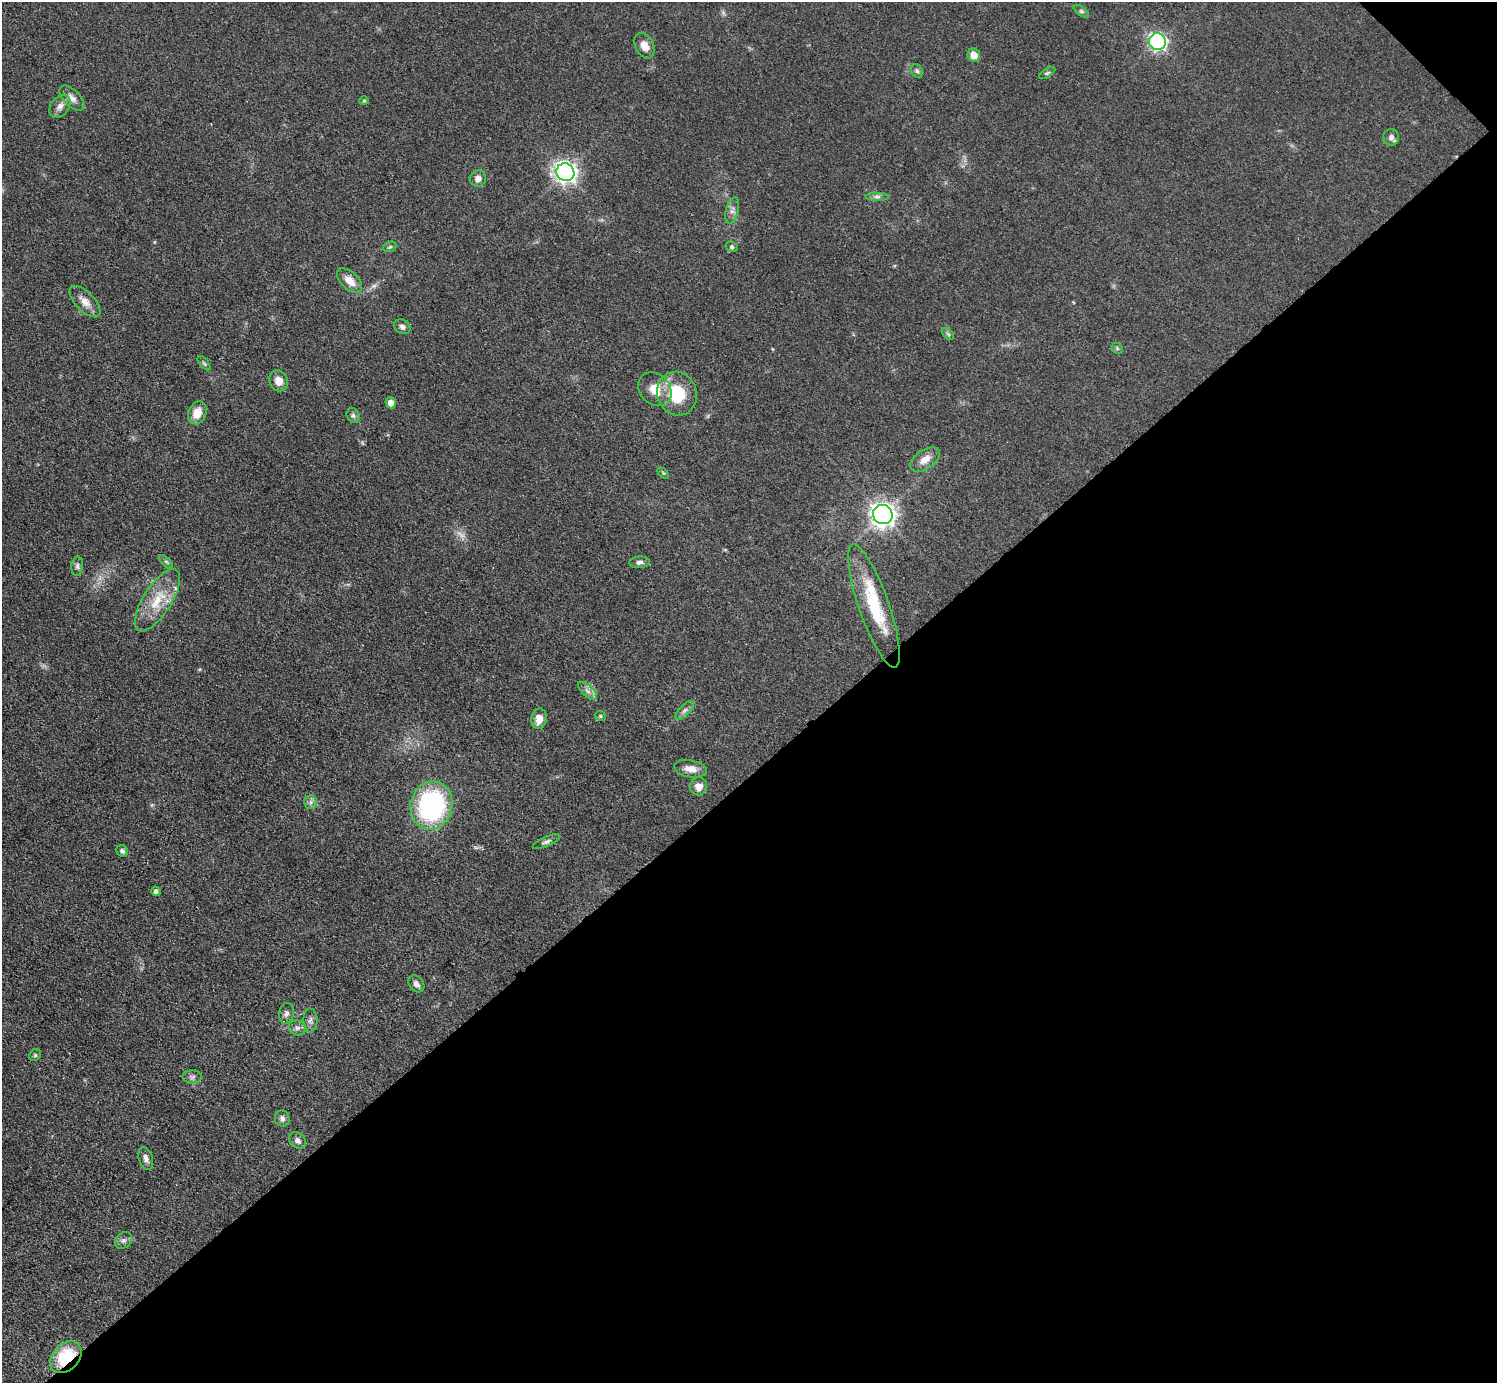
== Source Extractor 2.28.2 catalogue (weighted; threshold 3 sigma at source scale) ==
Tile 12 of 4 x 4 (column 4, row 3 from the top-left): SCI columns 4489-5983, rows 1684-3064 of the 5984 x 5984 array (HDU 1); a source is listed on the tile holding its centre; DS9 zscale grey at full resolution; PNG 1499 x 1385 px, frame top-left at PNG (2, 2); each listed source drawn as its Kron ellipse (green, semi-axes under 4 px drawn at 4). Shown black and unused: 44% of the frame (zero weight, under 3 of 4 exposures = <1% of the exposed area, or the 3 px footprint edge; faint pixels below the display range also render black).
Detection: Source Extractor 2.28.2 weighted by HDU 2 'WHT'; one run over the whole footprint, this tile lists its part. Background 0.0797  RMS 0.0063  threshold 0.0285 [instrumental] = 3 sigma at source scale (4.5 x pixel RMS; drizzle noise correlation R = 1.50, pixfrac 1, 0.05/0.05 arcsec/px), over >= 5 px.
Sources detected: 60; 1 too faint to see at this stretch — neither listed nor drawn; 1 inside a brighter listed object's ellipse — not listed separately; the other 58 listed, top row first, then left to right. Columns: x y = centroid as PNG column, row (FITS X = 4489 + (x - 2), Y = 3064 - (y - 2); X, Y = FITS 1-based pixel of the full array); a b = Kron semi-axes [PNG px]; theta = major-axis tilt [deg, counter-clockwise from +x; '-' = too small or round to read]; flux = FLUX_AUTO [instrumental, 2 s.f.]
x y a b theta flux
1081 11 9 4 -35 1.3
1157 42 8 8 - 130
644 46 13 9 -63 5.6
974 55 7 6 - 7.1
917 71 7 5 -61 1.4
1047 73 9 3 33 1
72 98 15 8 -46 4
364 101 5 4 - 0.77
60 106 13 9 53 3.9
1391 137 8 8 - 2.6
565 172 9 8 - 290
478 179 8 8 - 3.9
877 197 12 4 0 1.9
732 210 13 6 77 3
390 247 7 5 20 1
732 247 6 4 -17 1.2
350 280 15 8 -43 7
85 302 20 9 -45 6
402 327 8 7 - 2.2
948 334 7 4 -45 1.1
1117 348 6 4 -47 0.95
204 363 9 4 -49 1.1
279 381 11 9 -65 6
655 389 18 15 -47 11
677 394 22 19 -69 27
391 403 5 5 - 5.4
197 413 12 8 69 8
353 415 7 6 - 1.6
925 459 17 9 34 6.4
663 473 6 4 -44 0.89
883 515 10 9 - 380
166 562 9 3 -45 1.1
639 562 10 5 4 2.2
77 566 9 5 83 1.8
157 600 36 14 58 20
874 606 65 15 -71 38
587 691 12 5 -42 2.9
685 710 12 5 45 2.2
600 716 6 4 -25 0.84
539 719 10 7 82 6.6
691 769 17 8 -10 5.5
699 786 9 8 - 5
311 802 7 6 - 2.1
431 805 24 21 75 99
547 842 15 4 24 2.2
122 851 6 5 - 1.7
156 891 5 4 - 1.7
416 984 9 7 -51 3
286 1013 10 7 79 2.5
310 1020 12 7 -88 2.6
297 1028 9 7 -11 2.5
35 1055 6 5 - 0.98
192 1077 10 6 -1 2
282 1119 8 7 - 2.2
298 1140 9 7 -41 2.6
146 1158 11 7 -72 3.5
124 1240 9 7 44 2.4
66 1357 18 13 47 29
Overlapping masked pixels (flux is a lower limit): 1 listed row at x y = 66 1357